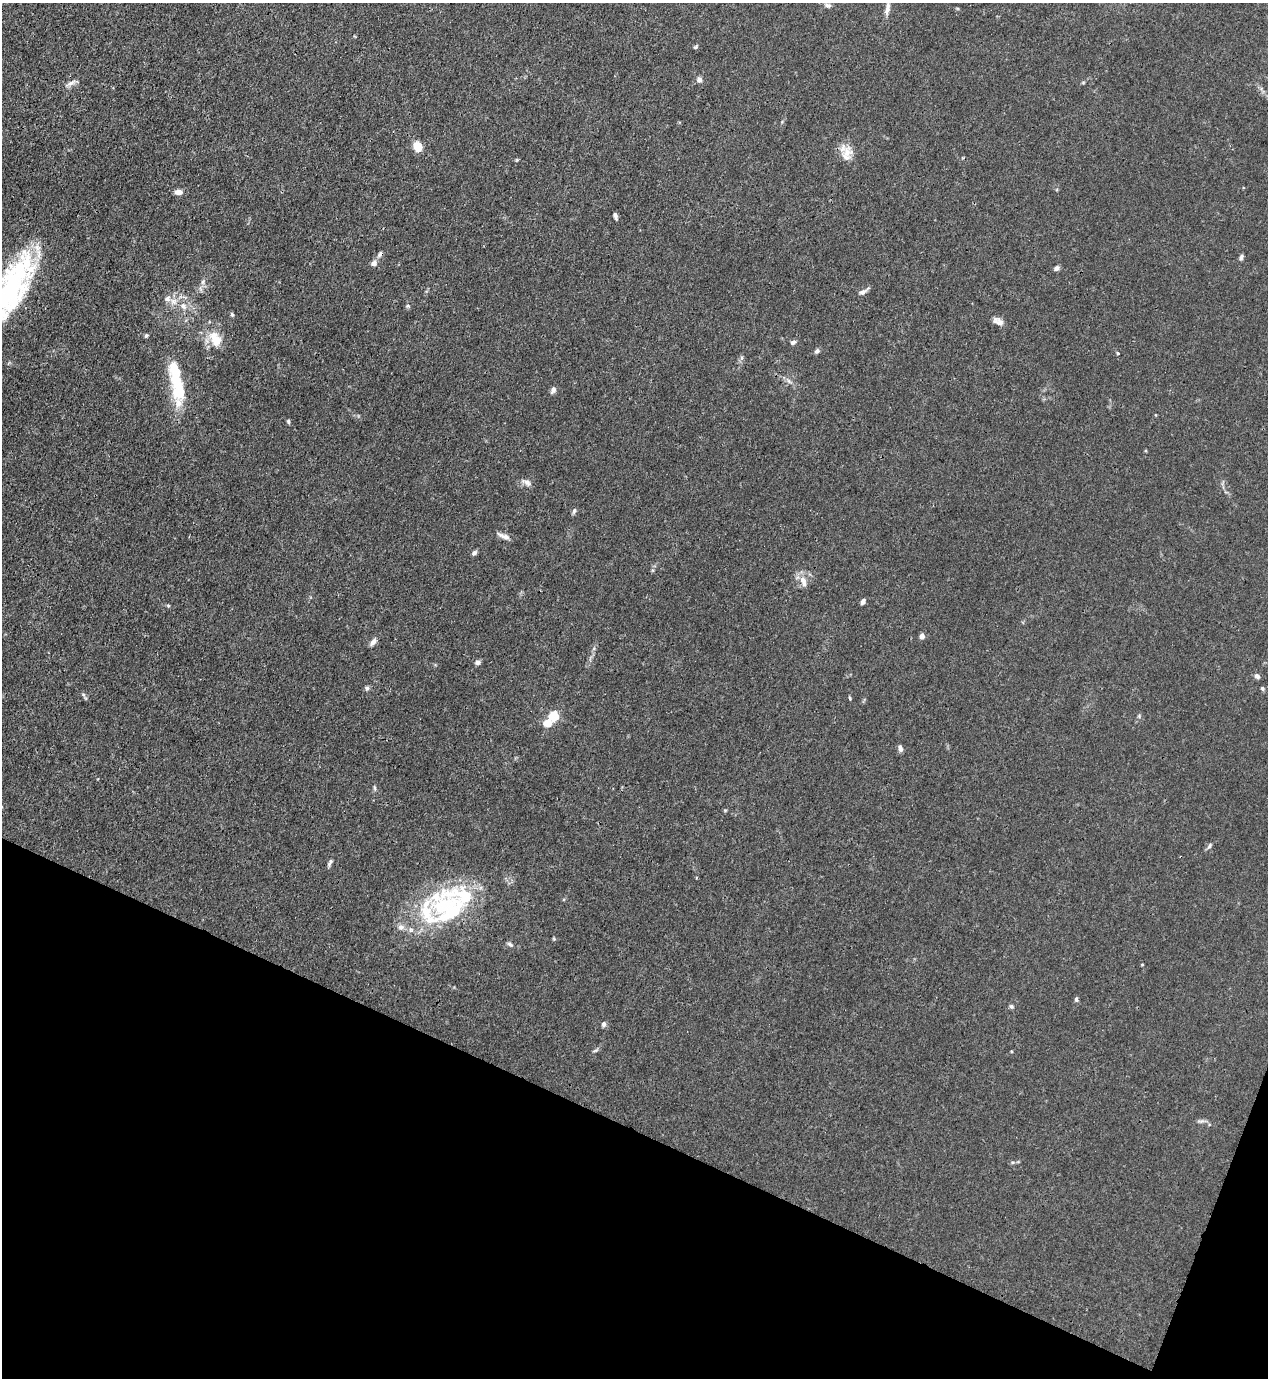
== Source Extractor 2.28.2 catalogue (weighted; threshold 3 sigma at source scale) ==
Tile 15 of 4 x 4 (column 3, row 4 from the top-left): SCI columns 2757-4022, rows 42-1417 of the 5645 x 5584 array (HDU 1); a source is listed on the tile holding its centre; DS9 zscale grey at full resolution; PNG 1270 x 1380 px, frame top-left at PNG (2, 3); no overlay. Shown black and unused: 19% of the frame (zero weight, under 3 of 4 exposures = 7% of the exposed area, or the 3 px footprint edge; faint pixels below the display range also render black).
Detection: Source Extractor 2.28.2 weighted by HDU 2 'WHT'; one run over the whole footprint, this tile lists its part. Background 0.0179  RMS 0.0025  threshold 0.0113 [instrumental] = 3 sigma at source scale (4.5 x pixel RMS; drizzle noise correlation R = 1.50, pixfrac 1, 0.05/0.05 arcsec/px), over >= 5 px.
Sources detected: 71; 3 inside a brighter object's white glare — not listed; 8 inside a brighter listed object's ellipse — not listed separately; the other 60 listed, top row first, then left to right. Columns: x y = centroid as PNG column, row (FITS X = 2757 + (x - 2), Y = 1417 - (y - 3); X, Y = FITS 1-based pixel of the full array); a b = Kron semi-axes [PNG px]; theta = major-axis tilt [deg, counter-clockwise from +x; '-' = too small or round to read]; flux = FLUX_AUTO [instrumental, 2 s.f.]
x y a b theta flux
828 5 9 5 -17 0.76
887 8 18 6 79 1.4
696 47 6 4 27 0.34
699 80 7 6 - 0.88
71 83 15 5 29 1.1
418 146 7 6 - 5.7
847 152 18 14 53 3.3
179 192 9 6 -2 1.4
615 216 6 3 -71 0.79
380 254 9 6 49 0.76
1241 257 7 4 66 0.67
373 263 8 7 - 0.96
1057 268 6 5 - 0.84
203 282 8 5 70 0.71
12 285 56 36 61 39
863 292 13 5 33 0.97
174 301 10 9 - 1.7
183 306 12 8 -57 1.8
408 306 6 3 -18 0.31
232 314 6 4 -69 0.37
998 321 14 8 -28 1.4
146 335 6 4 49 0.39
215 339 22 13 -64 5.2
793 342 8 5 30 0.63
817 351 7 5 41 0.59
1117 353 4 3 - 0.36
176 381 34 15 -83 9.3
789 381 7 4 -71 0.5
553 390 7 5 63 1.1
288 421 5 4 - 0.44
526 482 15 6 -26 1.2
574 511 8 5 69 0.54
504 536 18 6 -22 1.3
474 553 7 5 45 0.65
803 581 16 8 -71 2.1
863 602 7 5 61 0.69
168 605 6 4 -20 0.29
922 636 4 4 - 2.1
373 642 10 6 54 1.2
477 662 7 6 - 0.67
1257 676 6 6 - 0.82
367 688 6 6 - 0.52
1262 688 6 4 -89 0.38
83 694 6 4 -19 0.38
850 698 5 4 - 0.28
554 716 5 5 - 16
547 723 5 5 - 6.2
900 748 8 5 -78 0.81
374 788 8 4 -81 0.41
725 810 5 3 - 0.25
1209 846 8 4 60 0.52
330 863 12 4 65 0.66
443 906 40 34 -27 23
401 927 9 8 - 1.1
510 944 8 5 -37 0.6
1142 964 4 3 - 0.19
1076 999 5 4 - 0.55
1011 1006 6 5 - 0.48
604 1024 6 5 - 0.72
1201 1121 10 5 7 0.69
Overlapping masked pixels (flux is a lower limit): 1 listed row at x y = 380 254
Isophote crosses this tile's border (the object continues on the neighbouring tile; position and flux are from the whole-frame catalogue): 2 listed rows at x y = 887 8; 12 285